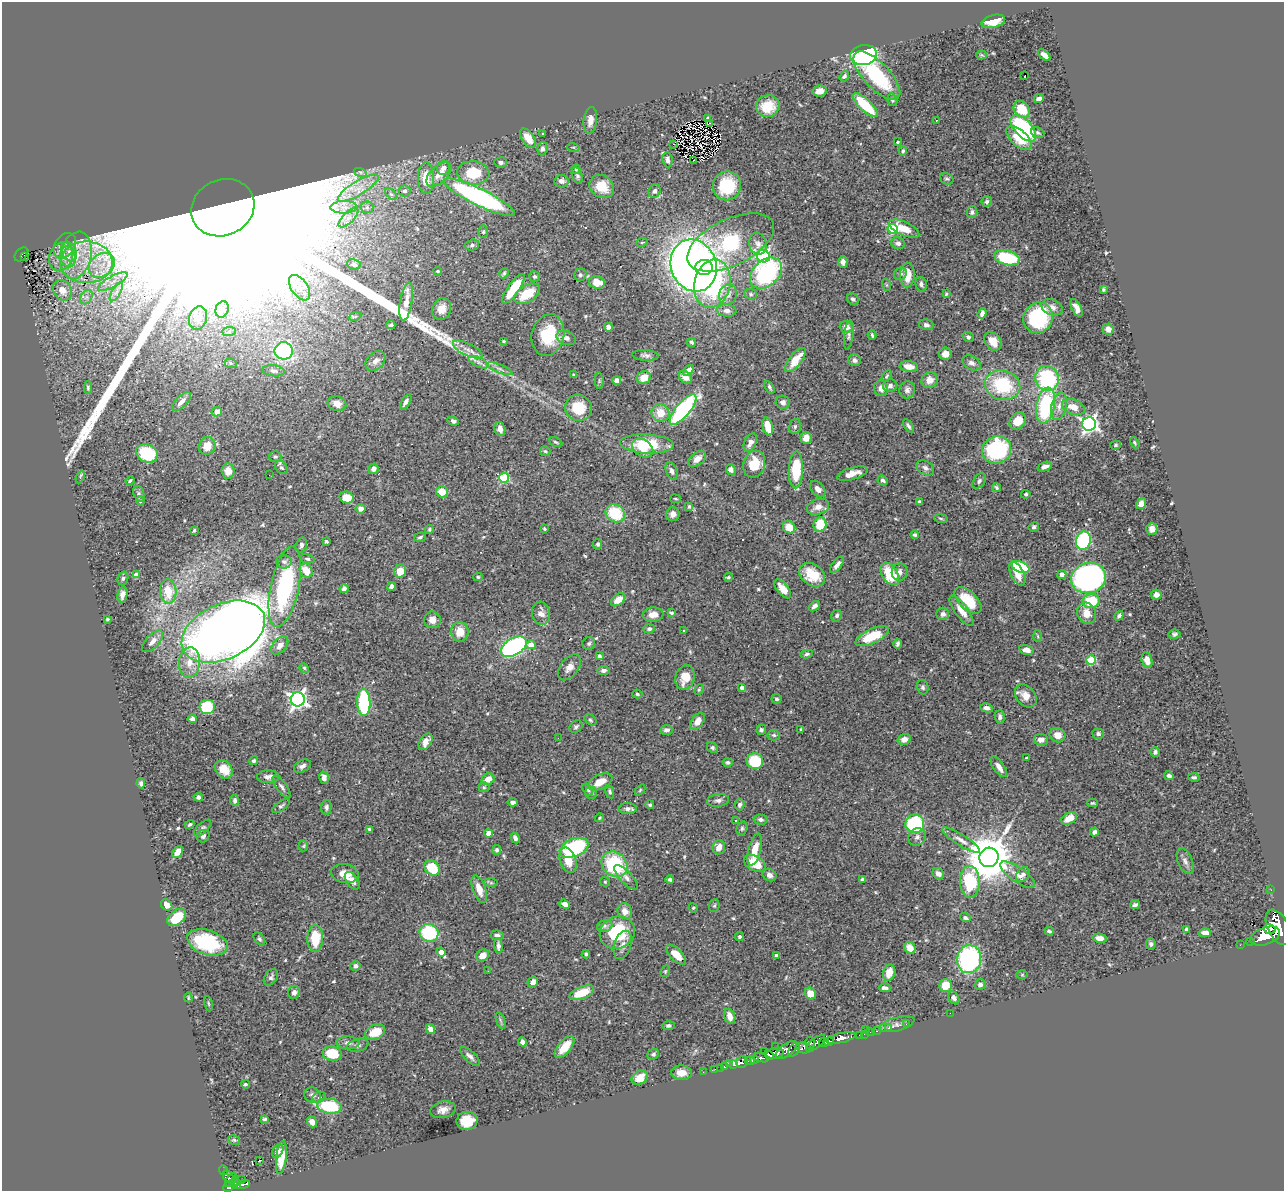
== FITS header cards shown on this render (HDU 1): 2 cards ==
NAXIS1  =                 1282
NAXIS2  =                 1189

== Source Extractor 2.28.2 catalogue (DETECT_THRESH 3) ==
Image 1282 x 1189 px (HDU 1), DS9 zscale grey, 1 PNG px = 1 image px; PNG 1286 x 1193 px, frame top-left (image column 1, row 1189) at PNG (2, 2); each listed source drawn as its Kron ellipse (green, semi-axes under 4 px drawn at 4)
Background 0.961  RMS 0.029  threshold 0.0878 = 3 sigma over >= 5 px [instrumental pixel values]
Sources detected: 556; of the 556, the 500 brightest by FLUX_AUTO listed and drawn (56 fainter detections omitted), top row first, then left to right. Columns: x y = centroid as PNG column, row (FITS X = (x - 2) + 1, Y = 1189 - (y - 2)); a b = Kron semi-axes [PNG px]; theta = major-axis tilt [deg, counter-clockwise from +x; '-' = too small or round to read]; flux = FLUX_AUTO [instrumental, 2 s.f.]
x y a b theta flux
993 21 12 6 15 32
864 55 13 10 7 360
981 55 5 4 - 2.2
1044 55 7 4 -41 11
1025 75 3 3 - 21
844 76 5 4 - 4.2
877 76 31 13 -47 140
820 91 7 5 12 15
1039 99 5 4 - 7.9
892 100 6 5 - 4
865 105 16 6 -44 85
768 106 12 10 18 51
1022 109 9 7 -50 48
708 118 4 3 - 3.4
590 120 13 6 82 14
936 120 3 2 - 3.9
710 123 3 2 - 4
1023 128 16 8 -47 260
1038 133 7 5 -24 3.7
543 134 3 3 - 6.5
528 138 11 6 -56 29
1019 138 15 8 -41 48
897 142 3 3 - 3.2
673 144 3 2 - 8.2
573 147 6 4 -17 2.4
542 149 7 5 83 6.1
903 151 5 4 - 2.8
667 160 8 5 -84 7.1
693 160 2 2 - 6.7
501 162 6 5 - 4.9
444 168 7 6 - 9.3
576 169 5 4 - 3
360 172 7 4 -18 4.3
473 173 16 11 -6 76
439 174 15 8 43 21
577 176 8 5 -69 4.9
426 178 16 8 90 38
947 179 7 5 -26 3.8
561 181 7 6 - 9
602 186 13 11 -35 37
727 186 14 14 - 100
358 188 23 7 31 29
405 191 6 5 - 4.3
655 191 7 5 63 5.8
391 194 7 4 -44 3.6
479 197 39 8 -26 490
987 202 5 5 - 4
344 207 13 6 1 16
367 207 6 6 - 5.3
223 208 32 28 25 650000
972 212 6 5 - 4.9
348 218 13 5 44 13
893 229 5 5 - 160
904 229 16 6 -24 37
483 232 6 4 -89 2.8
642 242 6 3 9 2.2
731 242 47 23 26 240
898 243 7 6 - 6.9
758 244 11 8 -76 11
472 245 7 5 17 4.6
65 246 14 9 56 14
69 252 11 7 -63 13
21 254 8 5 46 56
76 255 24 15 78 63
24 256 3 2 - 4.4
61 256 15 11 69 34
763 256 6 6 - 320
68 257 10 8 -78 15
1007 258 13 7 -14 120
86 262 26 20 -1 95
843 262 5 4 - 8.2
354 264 7 5 -11 3.9
102 265 14 11 38 29
694 265 26 22 -69 1600
704 267 9 7 6 150
438 271 4 3 - 2.4
504 273 5 3 - 3.1
766 273 18 13 43 260
900 274 7 6 - 4.7
580 275 6 6 - 4.6
907 275 12 7 88 27
535 277 6 5 - 3.6
113 282 16 5 29 17
597 283 8 6 -13 30
712 284 24 18 77 300
921 284 7 5 -73 5.8
887 285 6 4 -71 2.5
300 288 14 8 -56 20
513 289 17 5 55 65
62 290 11 8 -56 21
1103 290 4 3 - 2.7
116 292 11 4 60 9.2
527 294 14 8 31 57
751 294 6 5 - 3.7
946 294 4 3 - 2.5
728 295 10 9 - 13
86 297 8 5 59 6.6
853 299 6 5 - 5.2
406 302 19 6 80 26
1052 307 11 7 -22 11
1076 308 9 4 -63 11
222 309 8 6 69 9.2
442 309 11 9 67 21
727 311 9 6 -6 8
982 313 5 4 - 8.1
355 316 6 4 26 2.3
198 318 12 9 73 17
1038 318 16 14 62 140
391 325 4 3 - 3.5
926 325 7 5 -14 5.4
608 327 4 4 - 8.2
846 327 6 6 - 14
1108 329 5 5 - 9.3
229 331 7 4 1 3.6
548 335 21 16 78 82
849 335 15 4 83 5.6
872 335 5 3 - 3
968 337 6 5 - 4.5
566 338 10 6 -21 10
504 341 3 2 - 2.3
993 341 10 7 -53 26
691 342 4 3 - 3.7
468 350 16 6 -26 11
284 351 9 8 - 220
945 354 6 6 - 14
645 355 13 5 -5 6.6
795 360 14 6 50 43
854 360 6 5 - 6
375 361 11 8 45 14
479 362 11 5 -24 7
230 363 6 5 - 3.9
972 363 10 6 -28 9.6
909 367 9 5 -9 22
500 369 13 4 -21 6.9
688 370 6 4 48 8.8
274 371 11 5 -7 5.8
573 375 3 3 - 2.6
887 376 6 4 59 2.9
685 377 7 5 -43 20
644 378 7 6 - 23
1047 378 13 11 -68 210
617 380 4 4 - 9.9
930 380 8 7 - 18
599 381 8 3 -85 2.7
1002 385 18 14 -15 130
890 386 7 6 - 6.1
769 387 7 4 -59 4
88 388 6 4 -89 2.9
881 388 8 7 - 13
907 390 9 8 - 8
182 401 12 5 45 14
406 402 8 4 60 8.9
783 402 7 6 - 6.5
337 404 9 7 -18 14
1046 405 18 9 80 180
1059 406 14 7 77 15
1073 407 12 7 -21 21
578 408 13 12 - 56
683 410 19 7 50 310
217 412 5 4 - 18
660 413 9 8 - 31
453 421 6 4 -22 5.4
1018 421 9 7 49 31
1089 424 7 7 - 700
768 426 9 5 -75 35
795 426 8 5 75 4.1
908 426 7 3 -56 4.5
500 429 7 5 -74 13
806 438 6 5 - 12
556 442 7 3 -25 3.1
750 442 9 6 65 13
1135 443 6 4 -60 3
647 444 27 9 -3 76
1116 445 5 4 - 2.9
207 446 9 8 - 30
643 448 11 8 -35 28
997 450 15 13 29 210
545 451 5 5 - 3
147 453 11 9 -24 95
275 457 6 5 - 4
697 459 10 6 38 15
754 464 14 10 72 44
1045 467 7 4 19 9.1
281 468 7 5 -41 5.3
925 468 9 6 -34 7.9
374 469 5 5 - 9.1
731 470 5 5 - 7.8
796 470 18 7 88 80
228 471 7 6 - 19
672 471 9 5 -69 7.1
852 474 15 6 17 19
269 475 2 2 - 4.5
80 477 6 2 65 5.2
504 478 5 5 - 140
883 480 5 4 - 5.6
130 481 4 3 - 3
979 481 9 5 53 5.4
996 488 4 3 - 3.2
818 489 9 6 -51 10
442 492 6 5 - 33
139 494 8 5 -72 4.7
1026 494 4 3 - 3.1
347 497 7 6 - 28
675 499 5 3 - 2.2
140 501 5 3 - 2.2
920 502 3 3 - 3.3
1141 504 6 4 55 13
689 507 3 3 - 3.9
818 507 11 7 18 16
361 509 5 4 - 12
615 513 10 8 -36 81
673 514 7 6 - 10
941 518 7 3 -10 2.5
820 524 7 6 - 50
789 527 6 6 - 27
1034 527 5 4 - 4.1
429 529 4 4 - 3.2
544 529 3 3 - 2.5
1152 529 6 5 - 10
194 530 3 2 - 2.3
915 535 4 4 - 3.4
420 537 6 4 17 3.6
326 541 3 3 - 2.9
1083 541 9 7 74 240
598 544 5 4 - 4.4
301 545 7 5 76 5.8
307 559 7 4 -12 3.9
284 562 8 6 -4 5.8
837 565 10 4 52 8.7
1021 567 9 5 -21 120
306 570 7 6 - 30
400 571 6 6 - 29
899 572 9 7 76 8.5
890 574 12 8 -57 71
1017 574 13 6 -64 25
1062 574 4 4 - 12
136 575 4 4 - 22
812 575 14 10 -36 41
478 577 5 4 - 2.7
728 577 4 3 - 3.1
123 578 7 5 74 3.8
1088 578 17 15 16 620
392 586 4 4 - 7.5
285 587 41 14 78 250
344 589 5 4 - 6.6
783 589 11 5 -50 22
168 591 12 8 -86 43
122 594 8 4 79 10
1156 595 5 5 - 9.6
618 600 8 5 38 22
968 600 17 9 -44 57
1091 601 8 7 - 87
814 606 6 4 39 6.6
961 611 18 6 -54 22
541 613 11 9 -80 16
671 613 4 3 - 3.5
1087 613 11 9 -65 24
943 614 6 6 - 7.3
653 615 10 7 5 16
837 616 6 5 - 5.1
1119 616 5 4 - 5.3
107 619 3 3 - 2.8
432 620 8 8 - 14
649 629 5 4 - 4.8
684 630 3 3 - 6.4
223 632 44 27 25 3600
460 632 10 8 -89 32
1174 634 6 4 8 4.3
872 636 18 7 24 60
1038 636 6 4 -87 2.8
153 641 13 6 46 12
589 644 6 6 - 4.2
897 644 5 3 - 4.6
280 645 10 6 49 14
531 645 5 4 - 21
514 647 14 8 30 430
1026 650 7 5 -13 14
807 654 6 4 10 4
599 656 4 4 - 5.1
1091 660 5 4 - 110
1147 660 8 5 -74 19
189 662 15 10 86 25
569 667 15 9 51 14
304 668 5 4 - 2.6
604 670 6 4 7 7.5
685 677 12 9 73 33
923 687 7 6 - 5.2
742 688 4 3 - 9.8
699 690 5 3 - 2.5
637 694 5 4 - 3
1026 696 13 9 -50 22
298 699 7 7 - 740
777 699 5 5 - 4
364 703 13 6 -89 180
207 707 8 7 - 74
986 708 6 4 -13 8.6
1000 717 7 5 -89 5.1
192 719 5 4 - 6.9
590 720 7 4 -40 3.4
698 721 9 6 55 15
576 727 7 5 42 4.5
801 729 3 3 - 3.3
666 730 6 5 - 7.1
761 730 5 5 - 4.5
1098 734 6 5 - 5.3
774 735 6 5 - 4.2
1058 735 8 7 - 20
558 738 4 2 - 3.4
904 739 7 5 17 13
1041 740 7 6 - 12
426 742 9 5 55 17
712 748 6 5 - 3.9
1155 752 5 4 - 6.2
1027 758 3 3 - 2.5
254 761 5 4 - 4.4
755 761 8 8 - 68
728 762 5 4 - 3.9
302 766 9 5 29 8.2
999 767 12 5 -55 13
224 769 10 8 -49 29
1169 776 5 4 - 7
268 777 11 6 1 10
1194 777 5 4 - 4.2
324 778 6 4 -76 9.3
488 779 6 5 - 22
600 782 13 7 28 26
141 783 5 4 - 5.1
282 787 13 5 -53 7
484 787 5 5 - 3
588 790 6 4 -58 3.7
640 790 6 4 47 2.5
610 792 6 4 -78 3.7
591 793 6 6 - 4.6
198 797 5 4 - 4
235 800 5 4 - 5
718 800 11 6 5 7.4
513 802 5 4 - 6.6
1092 803 5 4 - 2.7
650 805 4 4 - 3.3
739 805 6 5 - 5.5
281 806 10 4 34 4.2
326 807 7 5 85 5.6
628 809 9 5 1 6.8
599 818 4 4 - 2.6
1069 818 8 5 31 27
760 819 7 5 -4 5
736 820 3 3 - 4.2
190 824 5 3 - 2.7
915 824 9 9 - 190
202 828 11 5 44 4.7
742 828 7 5 75 3.9
369 829 4 3 - 3
1094 832 4 4 - 6.7
489 833 4 4 - 31
203 836 7 6 - 6
917 837 9 8 - 9.5
515 838 5 4 - 5.9
961 840 22 5 -32 15
303 846 5 5 - 2.7
719 847 7 6 - 19
574 848 15 9 21 210
497 850 5 4 - 4.3
755 850 16 6 77 34
178 852 6 4 53 20
989 857 10 9 - 10000
568 860 13 8 -70 28
1185 861 14 7 -67 8.9
755 863 12 7 -29 48
614 864 14 11 -43 140
432 868 8 6 -47 62
345 874 14 9 -10 25
938 874 6 5 - 10
1023 874 8 6 57 9.7
769 875 7 6 - 11
1018 875 20 7 -35 17
626 877 16 6 -47 9.1
670 879 4 3 - 4.8
862 879 4 3 - 4
352 881 10 6 -54 11
605 882 5 4 - 2.4
970 882 16 10 -88 120
491 883 7 4 0 3.5
479 889 14 6 -70 22
1271 890 2 2 - 9.4
565 904 5 4 - 9.9
167 905 6 5 - 15
1135 905 5 3 - 4.3
714 906 6 5 - 3.5
693 908 5 4 - 2.3
625 911 8 7 - 17
177 918 11 7 37 55
965 918 6 4 -19 5.1
605 926 8 6 17 5.6
1278 927 19 10 -64 4900
1186 929 4 3 - 3.6
1269 929 6 5 - 940
1049 931 4 3 - 3.9
429 933 9 8 - 130
617 933 18 16 24 100
1205 933 6 4 -5 12
497 935 6 4 -9 7
1265 936 15 8 20 3700
739 937 4 4 - 4.4
315 938 13 8 89 60
1100 938 7 4 -10 14
259 939 7 4 -53 3.9
207 942 21 12 -18 140
1251 942 3 3 - 80
1151 944 6 5 - 4.5
623 945 14 8 72 13
1240 945 2 2 - 7.1
498 946 8 4 -86 6.5
910 948 6 5 - 24
441 952 4 4 - 15
586 954 4 3 - 4.2
483 955 7 6 - 20
676 955 13 6 -45 24
776 955 4 3 - 4.6
969 959 14 12 79 280
355 966 5 4 - 6.4
488 971 2 2 - 2.6
665 971 6 4 69 2.7
889 973 8 6 73 25
1022 975 6 4 0 2.2
271 977 9 6 56 5.3
533 982 5 4 - 15
945 985 6 6 - 37
980 985 5 5 - 6.5
885 988 6 3 -6 5.9
294 992 6 6 - 8.4
582 993 13 6 22 51
810 993 6 5 - 21
188 998 4 3 - 2.2
954 998 7 5 -56 7
208 1004 8 4 -80 2.9
950 1013 2 2 - 8.6
730 1016 8 5 -71 17
500 1020 9 3 -71 3.7
897 1024 18 6 15 9.9
906 1024 2 2 - 6.6
668 1026 6 4 1 4.9
888 1028 4 2 - 13
430 1029 5 4 - 11
865 1029 2 2 - 53
877 1031 4 3 - 19
375 1032 10 7 23 40
870 1032 4 2 - 17
864 1034 2 2 - 13
859 1035 3 2 - 20
841 1038 15 5 12 1300
829 1041 5 4 - 810
522 1042 4 4 - 7.8
824 1042 5 3 - 490
348 1043 12 6 -3 9.8
810 1043 6 5 - 420
815 1043 12 5 40 330
358 1045 10 6 14 6.2
564 1047 13 6 50 36
776 1047 2 2 - 5.7
804 1048 7 5 -12 580
786 1050 13 6 37 1100
794 1050 7 5 54 300
764 1052 3 2 - 130
332 1054 9 7 -10 64
653 1054 6 5 - 4.1
775 1054 9 5 8 1900
769 1055 5 3 - 640
470 1056 13 5 -44 8.6
761 1058 8 4 -16 370
754 1060 4 3 - 600
750 1061 5 3 - 410
742 1062 6 5 - 270
729 1064 2 2 - 9.6
733 1065 4 3 - 130
724 1067 3 3 - 40
720 1068 2 2 - 8.1
715 1069 2 2 - 7.8
703 1072 2 2 - 7.7
682 1073 10 7 -3 19
640 1078 8 6 34 24
245 1084 4 4 - 3
312 1095 9 7 -28 7.6
319 1097 7 5 21 5.1
329 1106 12 7 -7 130
443 1110 13 8 12 15
264 1119 4 3 - 2.7
467 1121 10 9 - 49
312 1122 6 4 -51 9.9
234 1140 6 4 -13 2.8
278 1151 7 5 55 8.2
281 1158 16 5 83 27
260 1160 4 2 - 13
224 1170 5 3 - 27
228 1177 7 5 -56 250
231 1180 8 4 61 240
241 1180 3 2 - 7.2
235 1181 5 3 - 63
243 1184 6 3 17 130
238 1185 4 3 - 150
228 1186 5 5 - 370
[56 fainter detections neither listed nor drawn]